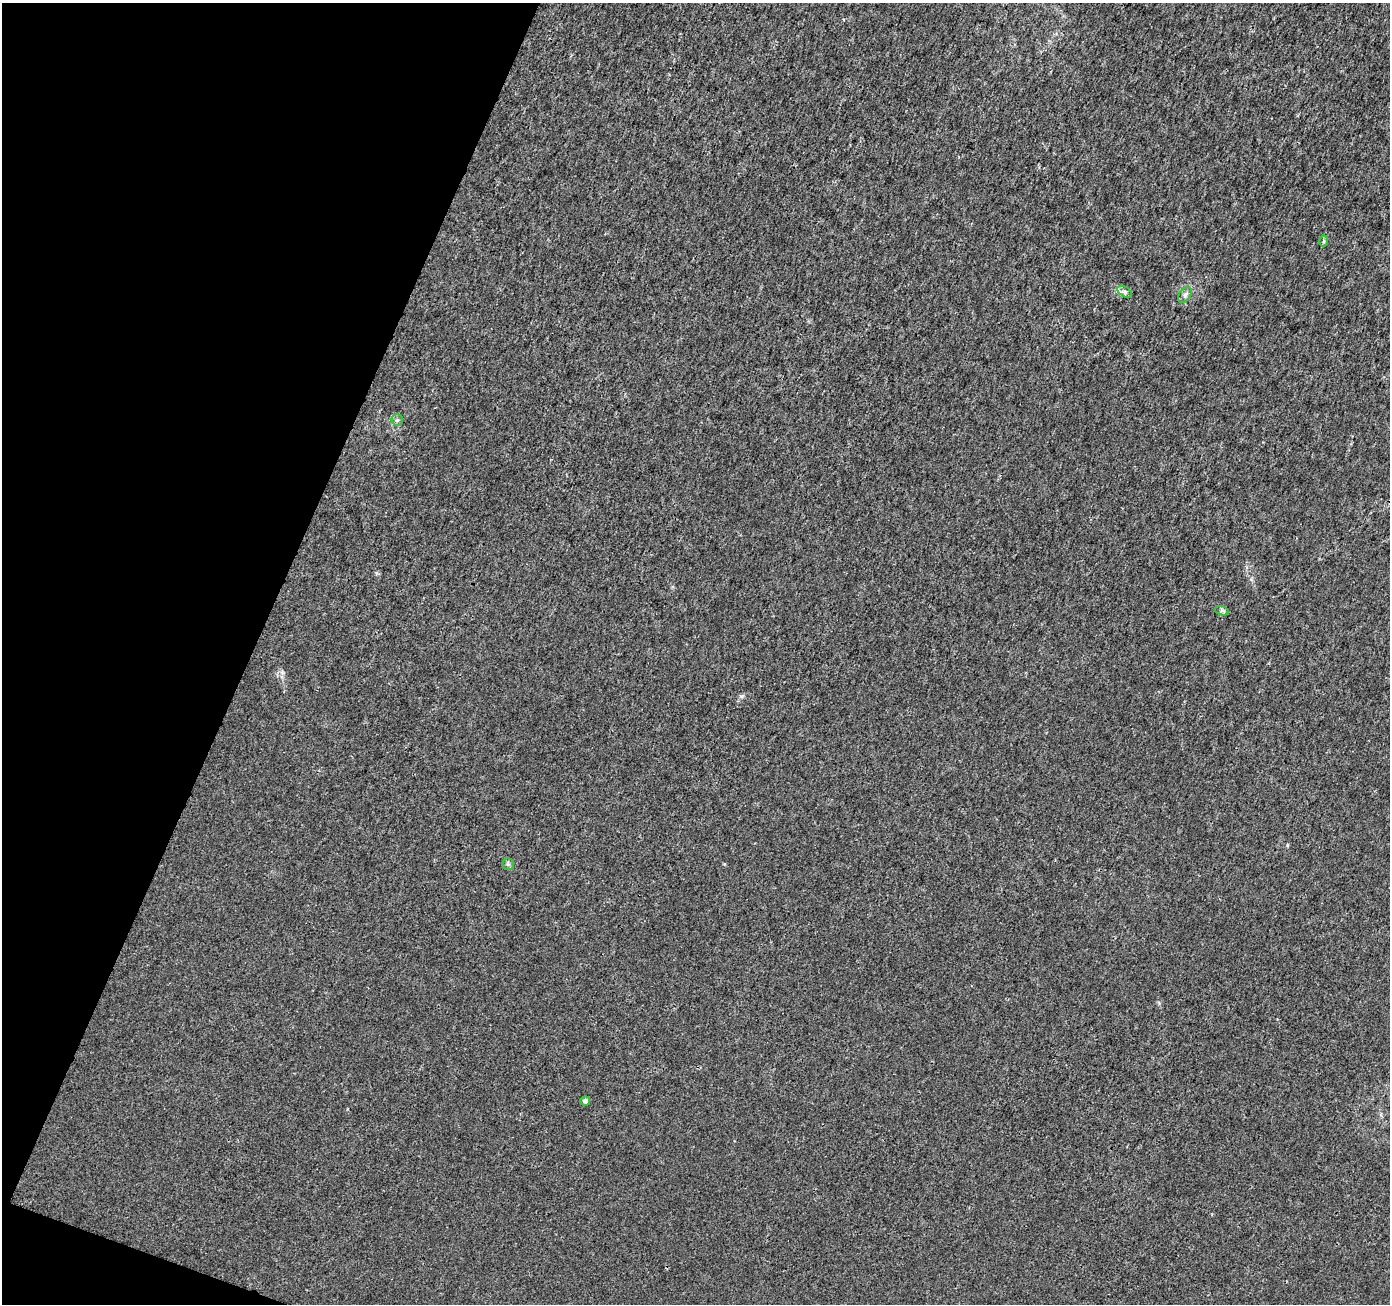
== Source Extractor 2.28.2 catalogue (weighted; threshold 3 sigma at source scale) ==
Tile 9 of 4 x 4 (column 1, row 3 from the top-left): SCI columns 9-1396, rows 1577-2878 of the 5559 x 5692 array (HDU 1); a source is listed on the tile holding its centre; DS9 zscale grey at full resolution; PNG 1392 x 1306 px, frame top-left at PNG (2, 3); each listed source drawn as its Kron ellipse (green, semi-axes under 4 px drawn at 4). Shown black and unused: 19% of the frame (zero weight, under 3 of 4 exposures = <1% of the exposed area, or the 3 px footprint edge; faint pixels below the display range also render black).
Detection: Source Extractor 2.28.2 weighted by HDU 2 'WHT'; one run over the whole footprint, this tile lists its part. Background 0.0014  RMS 0.0021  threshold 0.00928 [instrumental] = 3 sigma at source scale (4.5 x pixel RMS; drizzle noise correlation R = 1.50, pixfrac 1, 0.0396/0.0396 arcsec/px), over >= 5 px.
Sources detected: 7; all 7 listed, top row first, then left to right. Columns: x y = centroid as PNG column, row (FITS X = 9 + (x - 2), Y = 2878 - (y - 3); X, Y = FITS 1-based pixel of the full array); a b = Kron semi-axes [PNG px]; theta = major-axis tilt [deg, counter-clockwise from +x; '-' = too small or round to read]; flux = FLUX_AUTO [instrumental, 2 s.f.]
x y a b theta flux
1324 241 6 4 88 0.27
1125 292 8 5 -32 0.53
1185 295 9 5 54 0.6
397 420 6 6 - 0.45
1222 611 7 4 -18 0.39
508 864 6 5 - 0.41
585 1101 5 5 - 0.81